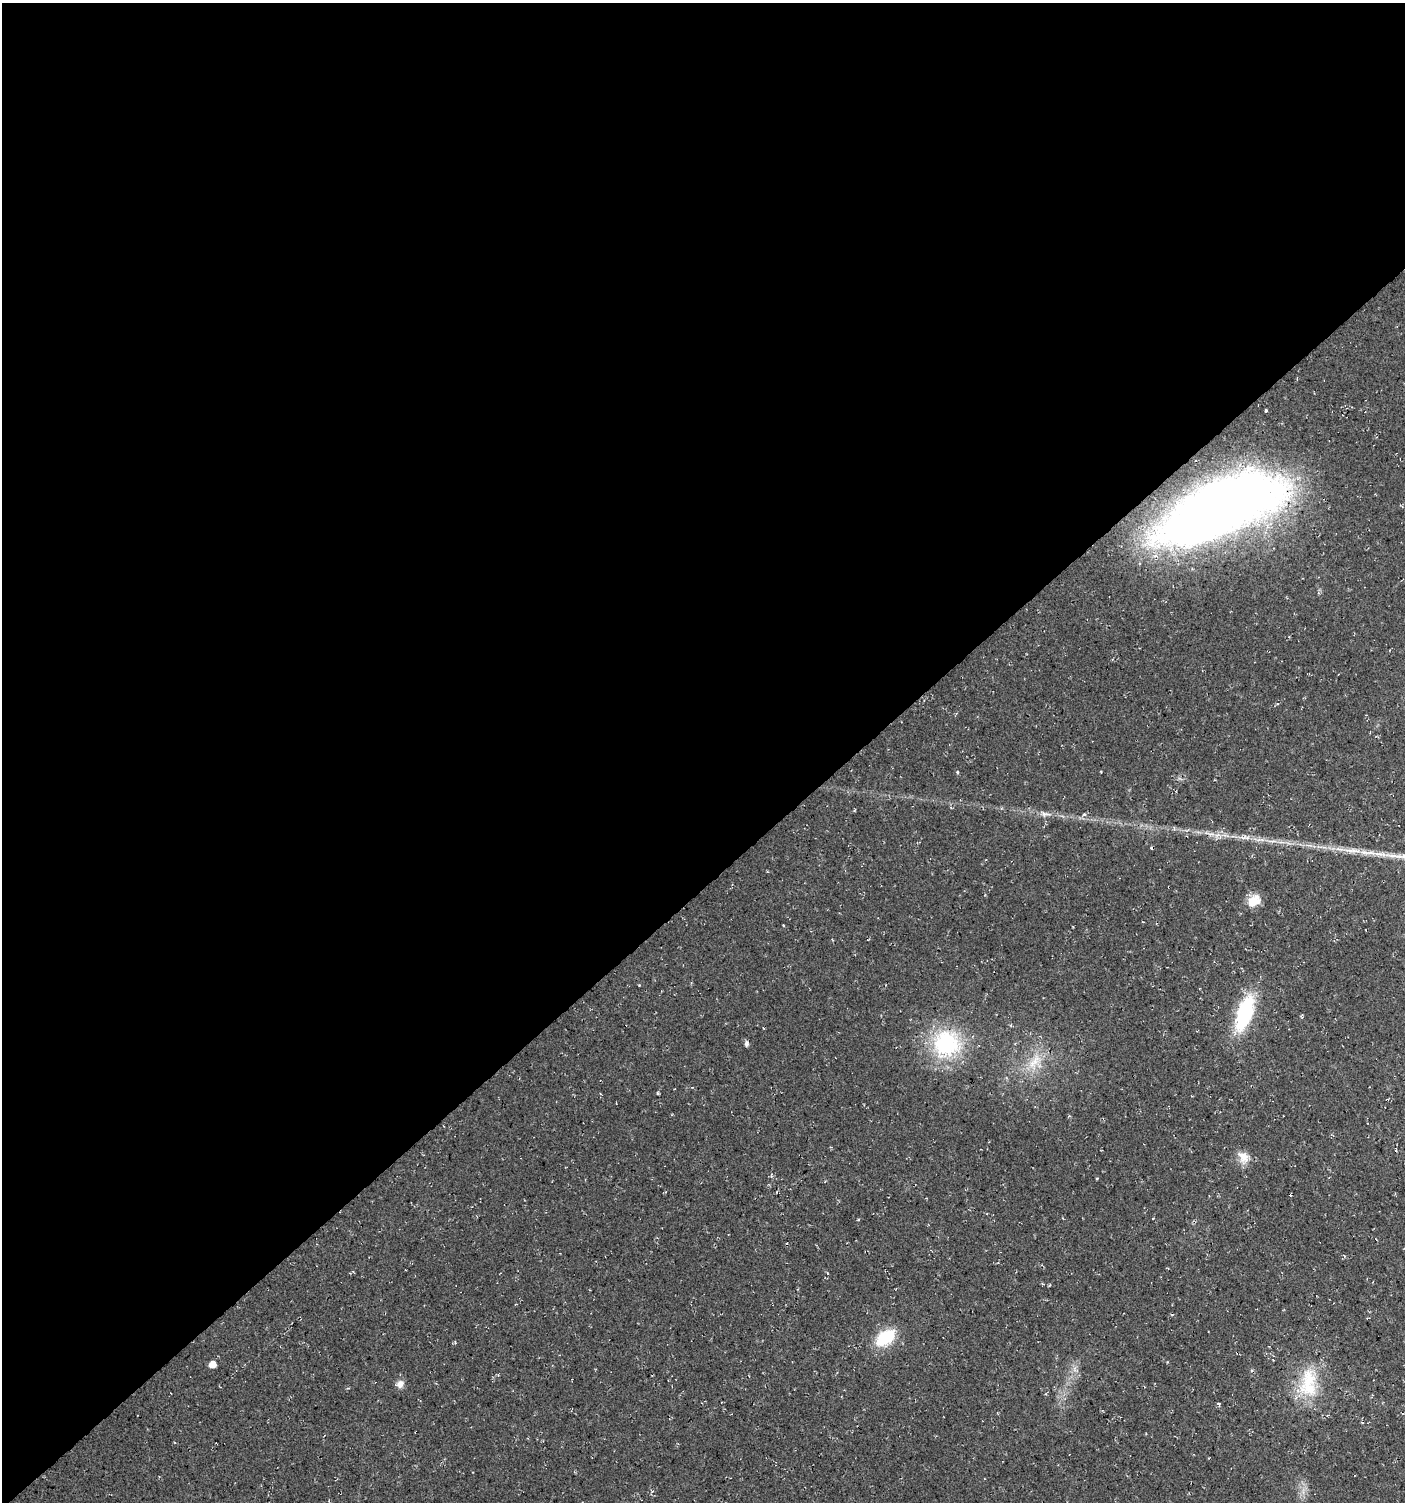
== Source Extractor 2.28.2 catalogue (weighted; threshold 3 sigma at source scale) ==
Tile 2 of 4 x 4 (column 2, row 1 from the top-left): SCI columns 1547-2949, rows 4506-6005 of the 5964 x 6007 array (HDU 1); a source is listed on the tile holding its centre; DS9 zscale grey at full resolution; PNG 1407 x 1504 px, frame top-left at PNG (2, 3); no overlay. Shown black and unused: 59% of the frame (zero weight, under 3 of 4 exposures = <1% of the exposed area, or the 3 px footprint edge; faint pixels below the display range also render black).
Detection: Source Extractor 2.28.2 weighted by HDU 2 'WHT'; one run over the whole footprint, this tile lists its part. Background 0.00915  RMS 0.0049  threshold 0.022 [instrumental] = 3 sigma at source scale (4.5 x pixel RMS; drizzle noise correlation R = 1.50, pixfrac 1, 0.0396/0.0396 arcsec/px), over >= 5 px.
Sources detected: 24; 1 inside a brighter listed object's ellipse — not listed separately; the other 23 listed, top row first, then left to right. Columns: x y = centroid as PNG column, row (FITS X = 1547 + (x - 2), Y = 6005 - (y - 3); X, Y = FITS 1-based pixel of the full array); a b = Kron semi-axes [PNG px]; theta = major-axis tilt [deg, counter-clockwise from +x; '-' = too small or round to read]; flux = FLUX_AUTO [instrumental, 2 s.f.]
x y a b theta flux
1266 410 3 3 - 0.72
1218 509 96 37 25 770
957 772 4 3 - 0.48
1045 814 12 8 -3 2.4
1084 814 5 4 - 0.94
1211 834 12 5 -4 2.6
1243 837 13 5 6 2.5
1262 840 7 4 -19 1.4
1151 848 4 2 - 0.49
1352 850 29 6 0 6.6
1254 901 16 12 38 7.5
639 985 3 3 - 0.38
1244 1013 32 13 71 50
946 1043 26 25 - 53
746 1044 7 5 -86 1.2
1035 1062 30 13 56 12
1243 1157 18 13 -58 5.6
885 1338 18 11 37 25
1273 1360 3 2 - 0.37
212 1364 5 5 - 5.3
1308 1381 42 24 74 24
400 1384 10 9 - 3
1218 1404 5 3 - 0.67
Overlapping masked pixels (flux is a lower limit): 1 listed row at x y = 1218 509
Unlisted compact peaks at least as high as the median listed source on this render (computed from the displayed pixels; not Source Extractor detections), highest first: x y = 658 1093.